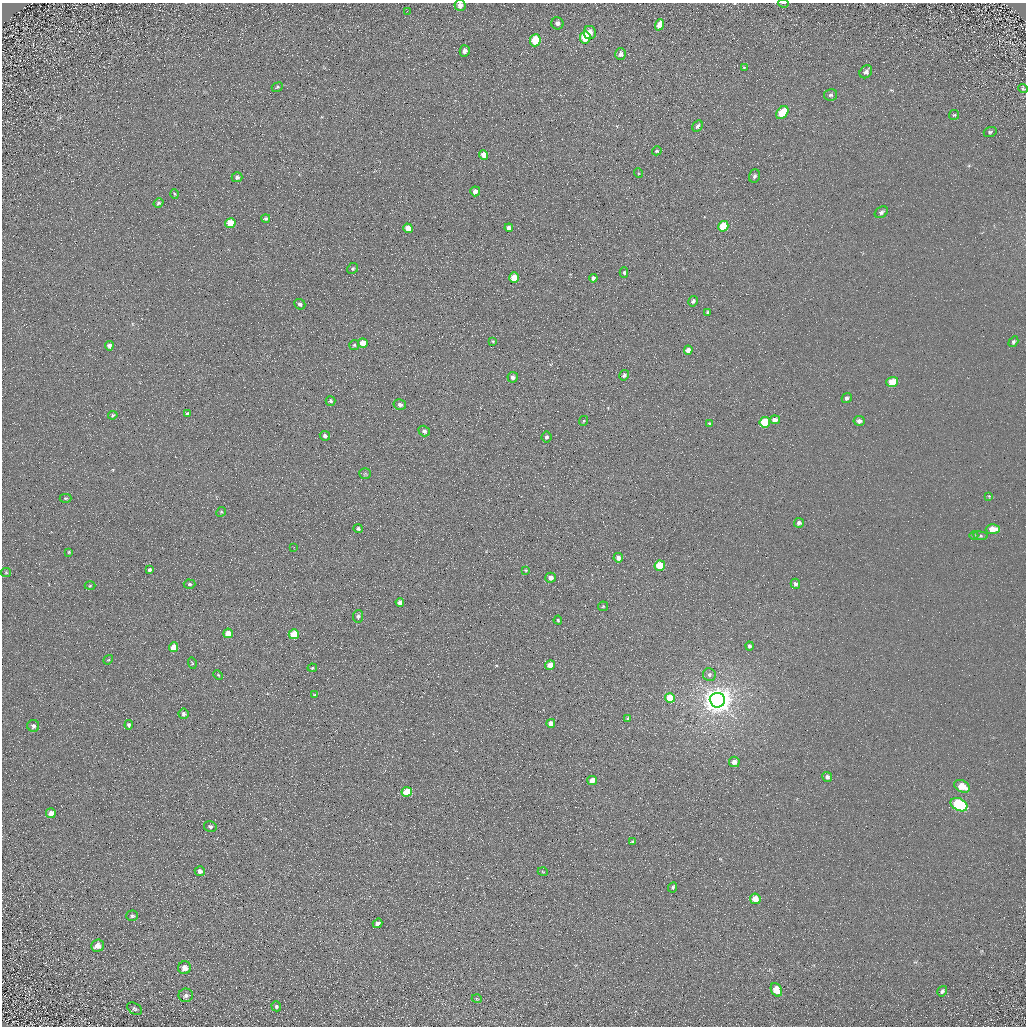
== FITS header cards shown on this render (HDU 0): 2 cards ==
NAXIS1  =                 1024 / Required FITS header
NAXIS2  =                 1024 / Required FITS header

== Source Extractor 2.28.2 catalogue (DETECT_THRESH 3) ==
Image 1024 x 1024 px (HDU 0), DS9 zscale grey, 1 PNG px = 1 image px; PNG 1028 x 1028 px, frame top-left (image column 1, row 1024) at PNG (2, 3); each listed source drawn as its Kron ellipse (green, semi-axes under 4 px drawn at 4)
Background 5.38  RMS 7.8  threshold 23.4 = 3 sigma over >= 5 px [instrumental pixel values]
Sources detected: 127; all 127 listed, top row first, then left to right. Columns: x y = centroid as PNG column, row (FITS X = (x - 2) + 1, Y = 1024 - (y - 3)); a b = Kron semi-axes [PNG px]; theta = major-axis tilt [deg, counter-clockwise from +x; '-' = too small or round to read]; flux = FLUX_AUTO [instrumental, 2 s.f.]
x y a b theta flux
783 3 5 2 - 570
460 5 5 5 - 2600
407 11 3 2 - 600
557 23 6 6 - 2300
659 25 6 4 68 4900
590 32 7 6 - 3600
585 37 6 5 - 15000
535 40 6 5 - 20000
465 51 5 5 - 2000
621 54 6 5 - 2200
744 68 4 3 - 530
866 72 7 5 48 2400
277 87 6 4 23 690
1023 89 5 4 - 790
831 95 7 5 11 1300
782 113 7 5 51 17000
954 115 5 5 - 620
697 126 6 4 61 1500
990 132 6 5 - 930
657 151 5 4 - 810
484 155 5 4 - 4900
638 173 5 3 - 470
754 176 7 5 70 1200
237 177 5 5 - 1300
475 191 5 5 - 2800
174 194 5 3 - 440
158 203 5 4 - 1100
881 212 7 5 35 1500
266 219 4 4 - 860
230 223 5 5 - 11000
723 226 5 5 - 16000
408 228 5 4 - 4300
509 228 4 4 - 2700
353 268 5 5 - 930
624 273 5 4 - 890
514 278 5 5 - 11000
593 278 4 4 - 1800
693 301 5 4 - 1200
300 304 6 5 - 1700
708 312 4 3 - 950
493 341 3 2 - 510
1013 342 6 4 57 1100
363 343 5 4 - 7300
354 345 5 5 - 790
109 346 5 4 - 2100
688 350 4 4 - 3200
624 375 5 4 - 1300
513 377 5 5 - 1700
892 382 6 5 - 10000
847 398 5 4 - 1400
331 401 5 4 - 1100
400 405 6 5 - 1400
187 414 4 3 - 890
113 415 4 4 - 750
775 420 5 4 - 2900
583 421 5 3 - 490
859 421 5 5 - 2000
765 422 5 5 - 21000
710 424 4 4 - 1300
424 431 6 5 - 1600
325 436 5 4 - 1500
546 437 5 5 - 1100
365 473 6 5 - 800
989 496 4 4 - 440
65 498 6 4 0 680
221 512 5 4 - 570
799 523 5 5 - 1600
358 528 4 4 - 950
993 529 7 5 2 6300
974 535 4 3 - 430
980 536 7 4 -8 760
294 547 2 2 - 340
69 552 4 4 - 610
618 558 5 4 - 2100
660 566 5 5 - 18000
149 570 4 3 - 1300
526 570 4 2 - 400
6 572 5 4 - 580
551 578 5 5 - 2700
190 584 6 4 -3 900
795 584 5 4 - 1600
90 586 5 3 - 560
400 602 4 4 - 2400
603 606 5 4 - 610
358 616 6 5 - 1100
558 620 4 4 - 690
228 633 5 4 - 5400
294 634 5 5 - 15000
749 646 4 4 - 1300
174 647 5 4 - 7100
108 660 5 4 - 590
192 663 6 3 -73 590
550 665 5 4 - 5900
312 668 5 3 - 520
709 674 6 6 - 1600
218 675 5 3 - 460
314 695 4 3 - 550
670 698 5 5 - 11000
717 700 8 7 - 780000
184 714 5 5 - 1400
628 718 4 4 - 580
551 723 4 4 - 3500
129 725 5 4 - 1100
33 726 6 6 - 1400
734 762 5 5 - 3900
827 777 5 5 - 1600
592 780 5 4 - 4600
962 786 8 5 -27 7300
407 792 5 5 - 13000
959 805 9 6 -28 59000
51 813 5 5 - 3300
210 826 6 5 - 1100
632 842 4 3 - 870
200 871 5 5 - 2200
543 872 5 3 - 420
673 887 5 4 - 920
755 899 5 5 - 7000
132 916 6 5 - 1100
378 923 5 4 - 2200
97 946 6 6 - 3700
185 968 6 6 - 3600
776 990 7 5 -60 12000
942 991 5 4 - 1100
186 995 7 7 - 1600
477 999 5 3 - 460
276 1006 5 4 - 940
135 1009 8 5 -30 1000
At the frame edge (FLAGS 8, measured only in part): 3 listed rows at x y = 783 3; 460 5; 1023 89